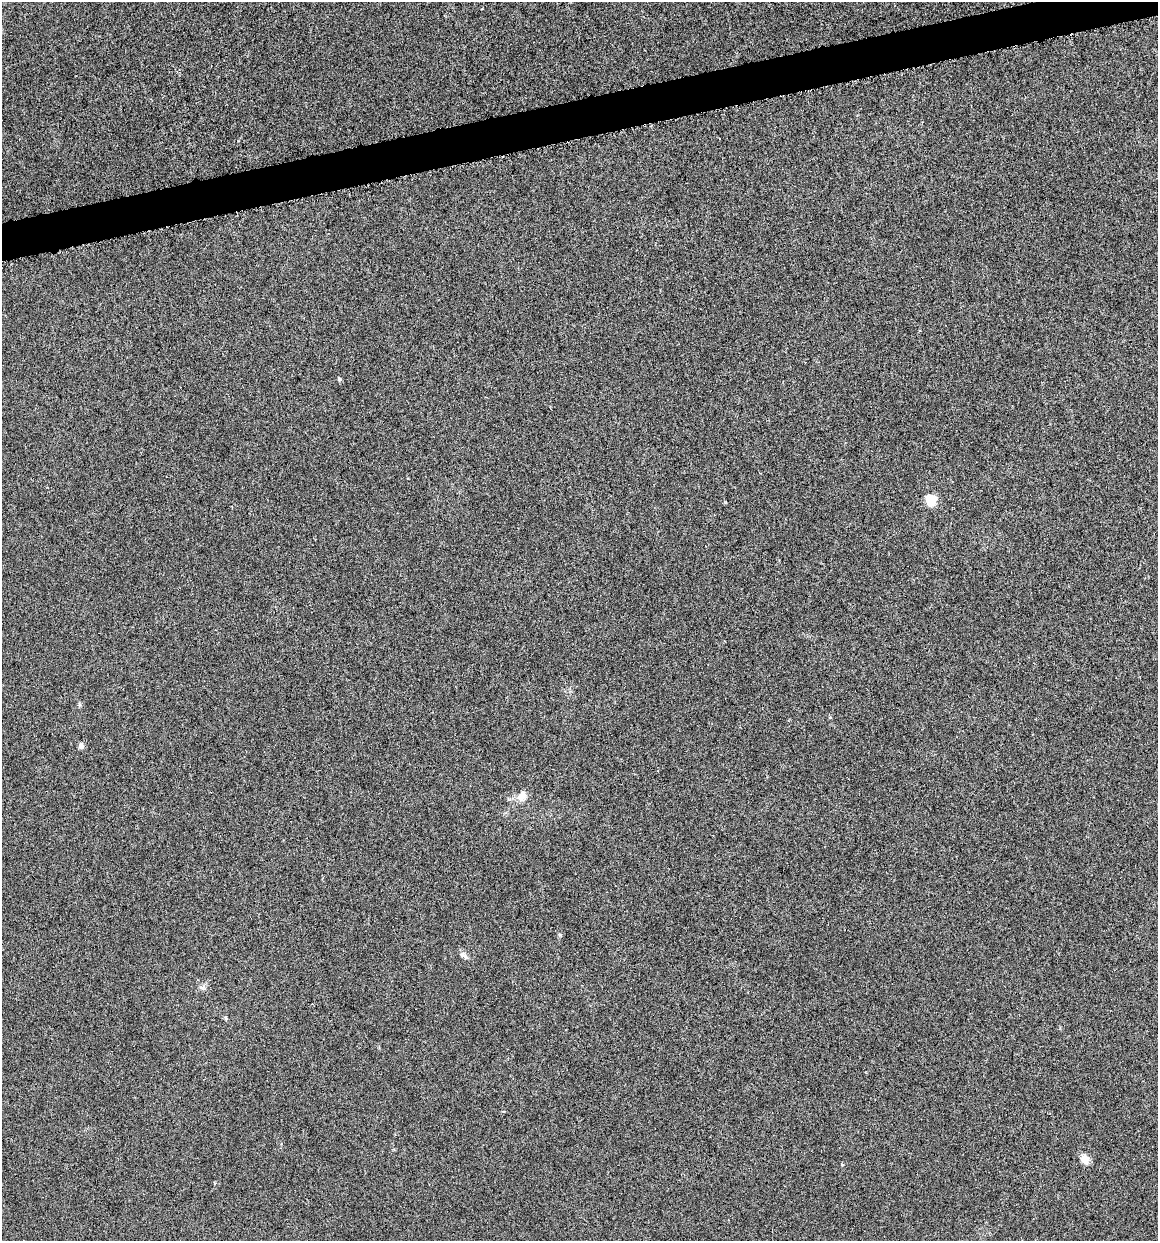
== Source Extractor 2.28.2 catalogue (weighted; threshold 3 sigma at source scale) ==
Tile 10 of 4 x 4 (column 2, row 3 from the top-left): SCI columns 1244-2399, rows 1245-2483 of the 4745 x 4962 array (HDU 1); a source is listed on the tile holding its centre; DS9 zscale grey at full resolution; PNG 1160 x 1243 px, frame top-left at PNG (2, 2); no overlay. Shown black and unused: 3% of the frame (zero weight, under 4 of 8 exposures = <1% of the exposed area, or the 3 px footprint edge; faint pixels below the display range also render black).
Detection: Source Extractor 2.28.2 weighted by HDU 2 'WHT'; one run over the whole footprint, this tile lists its part. Background -6.77e-04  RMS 0.0021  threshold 0.00878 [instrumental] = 3 sigma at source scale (4.09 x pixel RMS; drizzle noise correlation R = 1.36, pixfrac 0.8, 0.0396/0.0396 arcsec/px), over >= 5 px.
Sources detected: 7; all 7 listed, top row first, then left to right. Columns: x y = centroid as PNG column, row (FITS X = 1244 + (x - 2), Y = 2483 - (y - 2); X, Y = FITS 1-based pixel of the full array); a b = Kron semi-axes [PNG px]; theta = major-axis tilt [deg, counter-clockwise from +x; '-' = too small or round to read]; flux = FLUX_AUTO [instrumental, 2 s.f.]
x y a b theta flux
339 379 5 4 - 0.27
931 500 6 6 - 10
81 746 6 6 - 0.76
522 796 14 10 55 1.6
463 955 12 6 -37 0.69
226 1018 5 3 - 0.21
1085 1159 10 8 -57 1.8